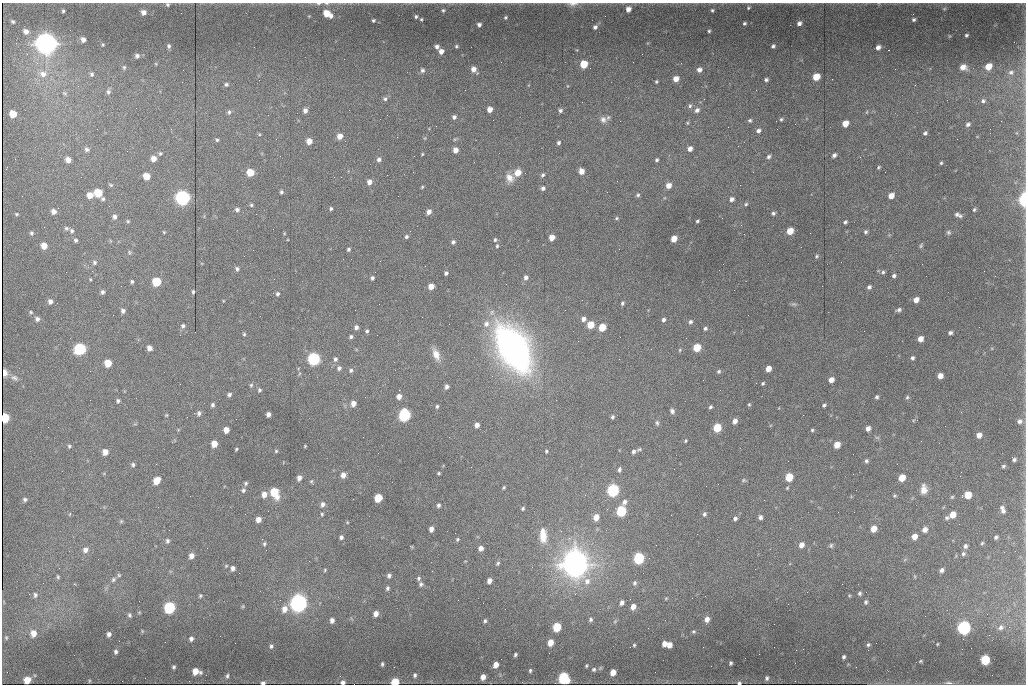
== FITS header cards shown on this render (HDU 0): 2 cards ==
NAXIS1  =                 1024
NAXIS2  =                  682

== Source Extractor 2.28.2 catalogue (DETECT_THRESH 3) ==
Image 1024 x 682 px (HDU 0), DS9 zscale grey, 1 PNG px = 1 image px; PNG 1028 x 686 px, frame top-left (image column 1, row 682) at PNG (2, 3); no overlay
Background 8260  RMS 78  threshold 234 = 3 sigma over >= 5 px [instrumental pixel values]
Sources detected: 449; all 449 listed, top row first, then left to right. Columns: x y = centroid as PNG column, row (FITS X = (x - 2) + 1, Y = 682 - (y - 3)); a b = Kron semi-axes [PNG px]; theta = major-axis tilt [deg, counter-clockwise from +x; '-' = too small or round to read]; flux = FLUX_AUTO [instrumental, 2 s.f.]
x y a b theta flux
318 3 6 3 0 8.5e+03
327 3 7 4 -1 8.5e+03
167 4 5 5 - 9.3e+03
573 4 16 5 3 2.4e+04
748 8 5 5 - 7.2e+03
628 9 6 5 - 3.1e+04
944 9 6 4 0 6.3e+03
443 10 5 5 - 8.0e+03
712 10 4 4 - 7.4e+03
63 11 4 3 - 7.1e+03
143 12 6 6 - 2.9e+04
327 14 8 5 -31 1.0e+05
913 14 2 2 - 2.7e+03
309 16 3 3 - 4.1e+03
416 16 4 4 - 1.1e+04
605 16 2 2 - 2.7e+03
505 17 4 4 - 7.2e+03
421 19 4 3 - 6.2e+03
913 19 4 3 - 9.5e+03
373 20 3 3 - 7.6e+03
13 22 4 3 - 8.0e+03
744 23 4 4 - 8.3e+03
799 23 5 4 - 2.0e+04
479 25 4 4 - 1.5e+04
595 27 5 5 - 1.4e+04
70 30 3 2 - 4.3e+03
26 31 6 5 - 2.6e+04
709 31 3 3 - 7.0e+03
966 35 3 3 - 7.3e+03
83 40 5 4 - 2.2e+04
46 43 10 9 - 3.4e+06
103 45 4 3 - 5.6e+03
169 46 5 4 - 1.1e+04
456 46 4 4 - 7.6e+03
773 46 4 3 - 1.0e+04
437 47 4 4 - 1.7e+04
878 47 5 4 - 2.6e+04
441 51 5 5 - 3.0e+04
642 54 2 2 - 3.4e+03
137 56 5 5 - 1.5e+04
156 64 5 3 - 4.2e+03
584 64 5 5 - 1.5e+05
988 66 6 5 - 7.7e+04
124 67 5 4 - 8.2e+03
963 67 6 5 - 3.9e+04
474 69 7 5 -51 3.5e+04
422 70 6 5 - 1.4e+04
699 70 6 5 - 2.5e+04
1011 72 7 6 - 1.3e+04
43 74 10 8 -11 4.0e+04
92 74 5 5 - 1.1e+04
816 77 5 5 - 1.1e+05
676 79 5 5 - 5.1e+04
832 79 2 2 - 4.9e+03
766 80 4 3 - 1.1e+04
656 81 3 3 - 6.7e+03
182 82 2 2 - 1.6e+04
226 84 5 5 - 1.0e+04
915 85 3 3 - 5.6e+03
756 90 2 2 - 3.4e+03
108 92 7 6 - 1.4e+04
65 93 7 5 -20 9.2e+03
385 99 6 6 - 1.2e+04
704 99 2 2 - 1.5e+04
983 101 5 5 - 1.1e+04
690 106 7 5 86 1.2e+04
136 108 2 2 - 1.9e+03
490 109 5 4 - 3.9e+04
560 110 5 4 - 1.2e+04
697 110 7 6 - 2.1e+04
305 111 6 5 - 2.0e+04
229 112 7 5 81 1.1e+04
867 112 5 3 - 4.8e+03
13 114 6 5 - 6.8e+04
454 117 5 5 - 1.4e+04
380 119 3 2 - 4.4e+03
603 119 10 9 - 2.9e+04
781 119 4 4 - 7.2e+03
750 120 5 5 - 8.6e+03
687 123 5 3 - 5.9e+03
795 124 2 2 - 3.5e+03
845 124 5 5 - 7.1e+04
968 124 5 4 - 1.3e+04
758 131 5 5 - 1.7e+04
925 133 4 4 - 1.1e+04
259 134 4 3 - 4.9e+03
340 136 6 6 - 3.9e+04
425 138 6 3 71 5.7e+03
276 139 2 2 - 2.2e+03
455 139 6 4 18 6.7e+03
957 139 2 2 - 2.5e+03
217 140 5 4 - 8.0e+03
309 141 5 5 - 4.8e+04
559 143 5 4 - 9.9e+03
87 149 7 6 - 1.4e+04
690 149 5 5 - 2.6e+04
455 150 5 5 - 3.5e+04
160 153 6 5 - 8.7e+03
422 154 3 2 - 4.8e+03
834 155 4 4 - 1.7e+04
769 157 5 4 - 1.2e+04
153 159 6 5 - 3.5e+04
379 159 5 5 - 1.7e+04
68 160 5 5 - 3.4e+04
657 160 4 3 - 9.4e+03
941 163 3 3 - 6.6e+03
878 167 5 3 - 6.3e+03
6 168 3 2 - 4.3e+03
581 171 5 4 - 4.6e+04
250 172 5 5 - 1.1e+05
518 173 6 5 - 7.2e+04
543 175 5 4 - 9.9e+03
146 176 5 5 - 8.1e+04
341 177 2 2 - 2.4e+03
510 178 12 9 -58 4.4e+04
369 182 6 5 - 2.9e+04
111 185 6 5 - 8.1e+03
668 185 6 5 - 4.3e+04
422 187 5 3 - 5.4e+03
543 188 4 4 - 1.5e+04
281 192 5 4 - 9.3e+03
607 192 2 2 - 6.4e+03
98 193 6 6 - 1.3e+05
90 195 6 6 - 5.3e+04
638 195 5 4 - 9.8e+03
398 196 2 2 - 2.1e+03
891 196 5 4 - 4.8e+04
182 198 7 7 - 1.4e+06
103 199 6 5 - 9.7e+03
732 199 5 4 - 1.8e+04
1024 199 8 5 90 3.4e+05
746 204 4 4 - 7.5e+03
251 205 4 4 - 7.9e+03
331 208 4 3 - 8.6e+03
237 209 6 5 - 1.4e+04
974 210 5 4 - 7.4e+03
54 212 6 5 - 2.6e+04
429 212 5 4 - 2.5e+04
773 213 4 4 - 1.0e+04
16 214 4 3 - 6.4e+03
958 215 9 4 -25 1.8e+04
114 217 6 5 - 1.7e+04
617 218 5 4 - 7.3e+03
128 221 5 4 - 6.7e+03
697 221 3 3 - 7.3e+03
845 222 4 3 - 1.0e+04
741 225 2 2 - 3.3e+03
66 228 6 5 - 1.0e+04
369 230 2 2 - 6.0e+03
72 231 6 5 - 1.1e+04
410 231 2 2 - 3.2e+03
790 231 5 5 - 9.7e+04
164 232 4 3 - 4.9e+03
865 232 5 5 - 9.8e+03
948 232 6 6 - 1.0e+04
31 233 5 5 - 9.4e+03
406 237 4 4 - 1.0e+04
552 238 5 4 - 5.1e+04
674 239 5 4 - 7.4e+04
76 240 5 4 - 1.0e+04
495 240 5 4 - 8.4e+03
453 242 5 4 - 1.2e+04
44 246 6 5 - 5.3e+04
497 246 5 4 - 7.0e+03
921 246 6 4 64 7.7e+03
801 247 2 2 - 2.6e+03
348 249 4 3 - 9.2e+03
129 252 6 4 85 7.5e+03
816 256 5 4 - 7.2e+03
380 261 3 2 - 4.1e+03
94 262 6 5 - 1.2e+04
841 262 2 2 - 1.4e+04
723 264 3 2 - 4.2e+03
237 269 6 5 - 1.3e+04
66 272 2 2 - 2.9e+03
883 272 5 5 - 9.5e+03
446 273 4 3 - 1.2e+04
894 276 4 4 - 1.3e+04
995 276 2 2 - 3.1e+03
372 278 4 4 - 1.1e+04
526 278 6 5 - 1.9e+04
90 279 4 3 - 5.1e+03
132 281 4 3 - 8.3e+03
157 282 6 6 - 2.0e+05
121 286 2 2 - 1.9e+03
431 286 5 4 - 5.3e+04
869 287 5 4 - 1.4e+04
102 292 5 4 - 1.4e+04
193 292 4 3 - 7.8e+03
277 294 5 5 - 1.1e+04
916 300 5 4 - 4.0e+04
50 301 6 5 - 2.2e+04
223 301 4 3 - 3.9e+03
622 303 5 4 - 9.5e+03
794 304 8 4 -17 9.3e+03
899 310 6 4 19 1.2e+04
123 311 5 5 - 1.6e+04
31 312 5 4 - 7.3e+03
37 319 6 6 - 1.7e+04
583 319 5 5 - 2.2e+04
663 320 5 4 - 1.4e+04
690 322 5 5 - 1.3e+04
486 324 10 8 68 3.7e+04
590 325 5 5 - 1.1e+05
183 326 6 6 - 1.3e+04
356 327 5 5 - 1.8e+04
602 327 5 5 - 1.4e+05
979 327 2 2 - 3.0e+03
705 328 5 4 - 9.8e+03
367 331 5 4 - 9.0e+03
864 331 2 2 - 2.3e+03
950 333 4 3 - 1.2e+04
244 334 4 4 - 6.8e+03
351 337 4 4 - 1.1e+04
920 339 5 4 - 4.3e+04
697 347 5 5 - 1.5e+05
149 348 5 4 - 2.7e+04
513 348 50 29 -60 1.9e+06
80 349 7 6 - 6.4e+05
651 349 2 2 - 1.7e+04
680 350 5 5 - 6.5e+03
436 354 14 7 -69 5.4e+04
912 358 5 4 - 1.1e+04
314 359 6 6 - 9.0e+05
335 359 7 6 - 1.5e+04
108 363 6 5 - 9.3e+04
339 368 6 6 - 1.5e+04
768 368 5 4 - 4.8e+04
351 370 6 5 - 1.1e+04
90 371 3 2 - 4.6e+03
719 371 6 5 - 9.5e+03
5 373 6 3 -86 1.2e+04
940 376 5 5 - 4.0e+04
14 378 10 7 -14 2.0e+04
703 380 2 2 - 3.3e+03
831 380 5 4 - 3.5e+04
756 383 2 2 - 2.8e+04
763 383 3 3 - 6.9e+03
180 384 2 2 - 1.1e+04
251 385 5 5 - 7.7e+03
447 387 5 4 - 1.6e+04
259 390 5 5 - 9.3e+03
229 395 5 4 - 1.3e+04
399 396 5 4 - 3.2e+04
877 397 4 4 - 9.6e+03
907 397 6 5 - 8.8e+03
90 400 2 2 - 2.3e+03
118 401 5 5 - 1.1e+04
353 403 5 5 - 3.8e+04
749 404 4 4 - 5.9e+03
212 405 5 5 - 1.1e+04
824 405 4 3 - 8.4e+03
437 406 4 3 - 8.3e+03
710 407 4 3 - 8.8e+03
672 411 6 5 - 1.5e+04
199 413 6 6 - 1.5e+04
268 414 5 4 - 2.1e+04
166 415 4 3 - 5.2e+03
404 415 6 6 - 7.5e+05
187 417 3 2 - 6.6e+03
612 417 5 4 - 9.7e+03
4 418 6 5 - 3.4e+05
735 421 5 4 - 2.9e+04
1020 421 7 6 - 1.9e+04
657 423 8 5 -82 1.1e+04
477 425 5 4 - 2.8e+04
945 426 2 2 - 3.0e+03
48 427 2 2 - 3.0e+03
717 428 6 5 - 2.0e+05
868 428 5 4 - 2.3e+04
226 430 5 5 - 4.5e+04
812 430 4 4 - 6.4e+03
979 435 5 5 - 3.6e+04
877 437 6 4 -19 7.2e+03
685 441 4 3 - 5.9e+03
214 444 5 5 - 6.2e+04
837 445 5 5 - 7.0e+04
69 446 5 5 - 8.8e+03
305 446 4 3 - 4.4e+03
236 449 3 3 - 5.9e+03
639 449 7 5 21 9.2e+03
276 451 5 4 - 6.5e+03
546 451 3 3 - 6.6e+03
105 452 5 5 - 4.5e+04
633 452 4 4 - 1.3e+04
1014 459 5 4 - 1.2e+04
866 461 5 5 - 1.0e+04
133 464 5 5 - 1.1e+04
1003 466 5 4 - 8.8e+03
619 469 6 4 78 1.2e+04
674 469 2 2 - 3.0e+03
439 473 3 3 - 6.4e+03
343 475 6 5 - 3.4e+04
789 477 6 5 - 1.6e+05
299 478 6 5 - 2.5e+04
902 478 5 5 - 8.4e+04
157 480 6 5 - 6.8e+04
743 480 6 5 - 7.8e+03
312 482 8 4 -61 8.6e+03
246 483 6 5 - 9.7e+03
504 488 4 3 - 6.3e+03
787 488 5 4 - 5.2e+03
924 489 11 7 90 4.4e+04
243 490 6 5 - 1.2e+04
613 490 6 6 - 8.3e+05
856 490 2 2 - 3.9e+03
274 492 8 6 -67 1.7e+05
264 494 6 5 - 3.9e+04
968 495 5 5 - 1.0e+05
895 496 6 4 19 6.7e+03
952 497 5 4 - 6.5e+03
378 498 6 5 - 1.5e+05
25 499 5 5 - 1.1e+04
624 502 7 6 - 1.9e+04
323 504 7 6 - 2.0e+04
438 505 5 5 - 1.1e+04
158 507 2 2 - 5.1e+03
1002 507 6 5 - 1.0e+04
523 508 5 4 - 8.2e+03
621 511 6 5 - 4.1e+05
1003 511 6 5 - 1.3e+04
70 514 5 3 - 4.1e+03
322 514 5 4 - 7.1e+03
704 514 6 5 - 1.2e+04
953 514 6 5 - 5.8e+04
596 517 6 5 - 5.5e+04
760 517 5 5 - 1.6e+04
735 518 5 5 - 1.3e+04
947 518 6 5 - 1.1e+04
258 519 5 5 - 3.5e+04
121 521 6 5 - 7.3e+03
347 522 4 3 - 4.7e+03
431 529 5 4 - 2.7e+04
873 529 5 5 - 5.9e+04
925 530 6 5 - 3.2e+04
455 533 2 2 - 5.1e+03
543 536 19 9 -87 8.1e+04
914 536 5 5 - 4.1e+04
341 537 5 4 - 1.5e+04
996 537 4 3 - 9.7e+03
569 538 4 4 - 1.1e+04
457 539 5 5 - 8.2e+03
167 541 6 5 - 1.2e+04
982 543 5 4 - 6.5e+03
264 544 6 5 - 9.9e+03
801 545 6 5 - 3.4e+04
831 546 6 5 - 9.6e+03
965 546 6 5 - 1.4e+04
412 547 5 3 - 4.8e+03
481 548 5 5 - 2.7e+04
85 550 7 6 - 2.5e+04
963 554 6 5 - 1.1e+04
191 556 6 5 - 2.7e+04
639 558 6 5 - 5.7e+05
649 558 2 2 - 8.2e+03
498 563 6 5 - 9.2e+03
576 563 14 12 16 5.1e+06
59 568 2 2 - 3.1e+03
233 568 5 4 - 2.0e+04
325 570 5 4 - 5.8e+03
942 570 5 5 - 1.6e+04
119 575 6 5 - 7.1e+03
389 575 5 5 - 1.4e+04
58 577 5 3 - 6.7e+03
419 578 5 5 - 9.8e+03
113 580 6 5 - 1.1e+04
489 581 5 4 - 2.9e+04
587 581 10 9 - 4.4e+04
635 583 7 6 - 1.3e+04
421 584 5 5 - 1.2e+04
387 588 5 4 - 1.1e+04
807 592 3 2 - 4.4e+03
866 592 2 2 - 2.7e+03
860 593 5 4 - 1.0e+04
29 594 3 2 - 4.6e+03
35 595 7 5 85 1.1e+04
200 596 4 4 - 7.0e+03
666 598 5 4 - 5.1e+03
280 600 2 2 - 2.6e+03
139 601 2 2 - 2.9e+03
866 602 5 4 - 9.7e+03
298 603 9 8 - 2.2e+06
621 603 7 5 45 1.9e+04
788 604 2 2 - 3.6e+03
243 606 5 4 - 5.2e+03
633 607 6 5 - 3.8e+04
169 608 7 6 - 5.5e+05
284 609 7 6 - 4.2e+04
376 614 5 4 - 3.1e+04
987 614 2 2 - 2.7e+03
129 615 6 5 - 9.8e+03
591 619 6 6 - 1.1e+04
707 619 6 5 - 3.1e+04
332 620 5 4 - 2.4e+04
665 620 2 2 - 1.7e+04
485 621 5 4 - 9.6e+03
615 621 7 4 45 8.4e+03
557 627 6 5 - 2.0e+05
1001 627 9 8 - 2.3e+04
964 628 7 6 - 1.1e+06
142 631 5 4 - 5.1e+03
693 631 5 5 - 8.3e+03
33 633 8 7 - 4.2e+04
109 634 5 4 - 1.7e+04
220 636 2 2 - 4.2e+03
6 638 5 4 - 6.5e+03
191 639 5 4 - 1.7e+04
119 641 2 2 - 5.7e+04
165 642 2 2 - 5.1e+03
550 642 6 5 - 6.0e+04
664 644 5 4 - 3.5e+04
937 644 3 3 - 4.4e+03
634 645 7 6 - 9.7e+03
669 645 5 5 - 3.7e+04
868 645 6 5 - 1.0e+04
271 646 6 5 - 1.2e+04
971 648 2 2 - 9.4e+03
803 649 2 2 - 5.5e+03
962 649 2 2 - 2.5e+03
116 652 6 5 - 1.3e+04
515 655 4 3 - 9.4e+03
844 657 4 3 - 1.0e+04
985 660 6 6 - 2.6e+05
921 661 4 3 - 6.2e+03
731 663 4 3 - 9.4e+03
382 664 5 4 - 9.3e+03
496 665 6 4 63 3.9e+04
586 665 4 3 - 6.2e+03
174 667 4 4 - 9.6e+03
594 669 6 6 - 1.1e+04
530 670 5 4 - 9.1e+03
196 671 7 5 -13 6.6e+04
7 672 2 2 - 5.7e+03
613 672 5 5 - 5.3e+04
655 672 2 2 - 3.0e+03
415 675 6 5 - 1.2e+04
227 676 8 5 76 1.3e+04
483 677 5 4 - 3.5e+04
145 678 2 2 - 7.7e+03
564 678 7 6 - 5.8e+05
767 678 5 4 - 1.3e+04
27 680 6 5 - 6.6e+04
89 681 5 4 - 5.9e+03
343 682 5 4 - 1.8e+04
395 682 5 5 - 1.8e+05
263 683 5 4 - 1.5e+04
739 683 5 5 - 1.2e+04
949 683 11 4 -1 1.3e+04
354 684 2 2 - 2.8e+03
At the frame edge (FLAGS 8, measured only in part): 11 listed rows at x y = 318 3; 327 3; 167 4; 573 4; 1024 199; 4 418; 343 682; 395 682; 263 683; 739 683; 354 684